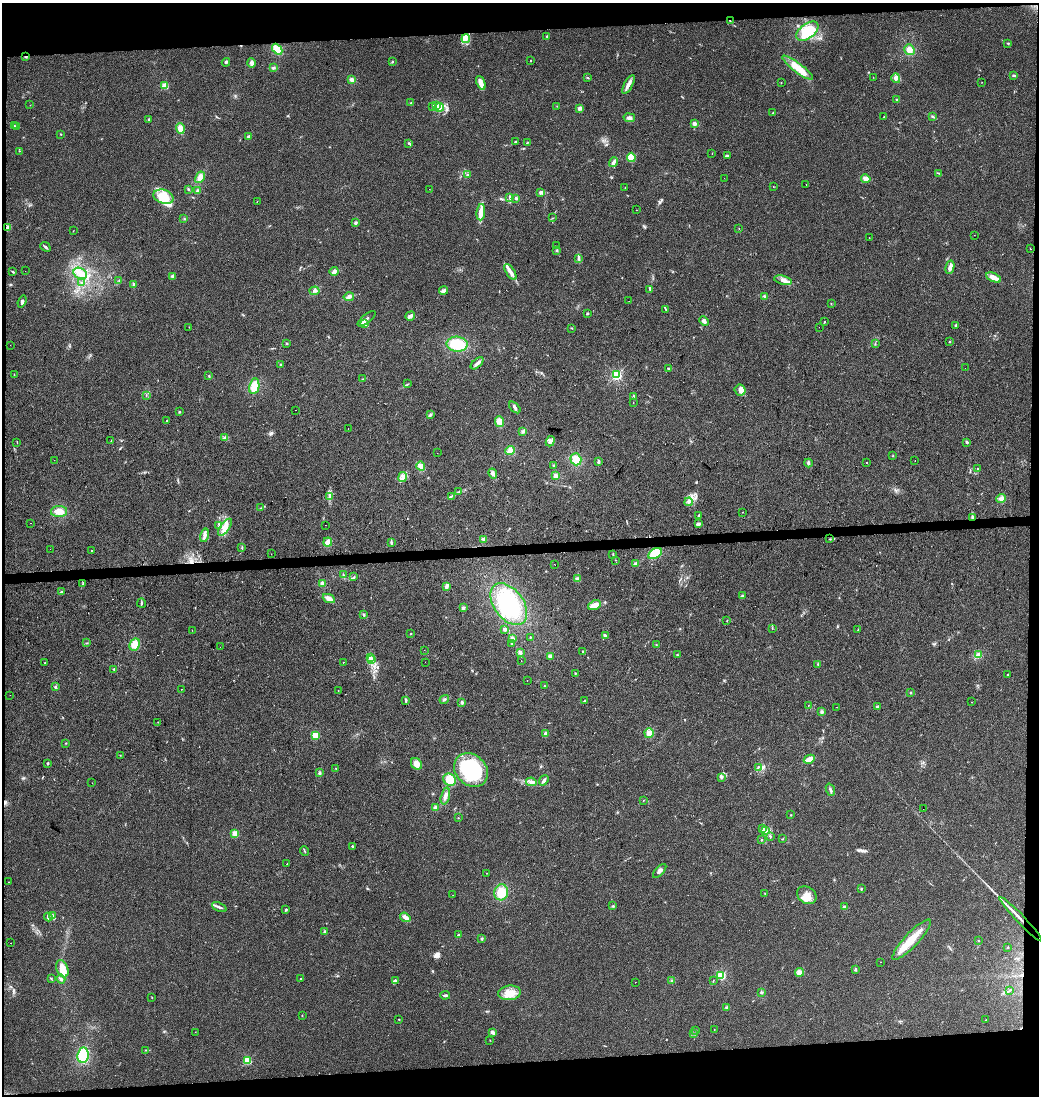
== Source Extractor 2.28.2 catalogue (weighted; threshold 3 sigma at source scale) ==
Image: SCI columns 6-4152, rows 18-4393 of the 4152 x 4411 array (HDU 1 of 3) = the unmasked area's bounding box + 8 px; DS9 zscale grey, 4 x 4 block average (1 PNG px = mean of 4 x 4 image px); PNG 1041 x 1098 px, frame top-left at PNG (2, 3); each listed source drawn as its Kron ellipse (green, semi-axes under 4 px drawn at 4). Shown black and unused: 8% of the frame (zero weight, under 2 of 3 exposures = <1% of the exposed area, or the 3 px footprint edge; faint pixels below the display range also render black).
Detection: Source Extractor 2.28.2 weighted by HDU 2 'WHT'. Background 0.0538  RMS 0.007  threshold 0.0317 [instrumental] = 3 sigma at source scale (4.5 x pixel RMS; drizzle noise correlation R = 1.50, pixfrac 1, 0.0396/0.0396 arcsec/px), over >= 5 px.
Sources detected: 368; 2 too faint to see at this stretch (4 x 4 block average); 2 inside a brighter object's white glare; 7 cosmic-ray / hot-pixel residue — neither listed nor drawn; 5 coinciding with a brighter row at this scale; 16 inside a brighter listed object's ellipse — not listed separately; the other 336 listed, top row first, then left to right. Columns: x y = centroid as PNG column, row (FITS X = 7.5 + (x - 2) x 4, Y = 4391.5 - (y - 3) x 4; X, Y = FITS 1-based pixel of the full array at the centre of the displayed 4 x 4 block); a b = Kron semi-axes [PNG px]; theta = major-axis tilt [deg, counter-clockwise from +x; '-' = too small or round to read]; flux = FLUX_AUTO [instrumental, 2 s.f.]
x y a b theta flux
730 21 2 2 - 1.9
807 31 13 7 37 120
547 36 2 2 - 3.5
466 39 4 3 - 14
1008 43 3 2 - 3.3
277 49 6 4 -48 44
909 50 6 5 - 26
26 56 3 2 - 4.4
392 61 3 2 - 3.7
530 61 2 2 - 1.4
226 62 4 2 - 6.6
252 63 4 3 - 16
273 68 3 2 - 6.7
798 68 19 4 -37 78
1013 75 3 2 - 5.6
873 77 2 2 - 1
588 78 2 2 - 1.7
896 78 5 3 - 13
352 80 4 3 - 15
481 83 7 3 -69 19
781 83 2 2 - 1.4
982 83 2 2 - 0.88
628 84 10 3 61 21
165 86 2 2 - 200
897 99 2 2 - 3.3
411 103 2 2 - 3.2
30 105 2 2 - 0.91
437 105 2 2 - 3.6
432 106 2 2 - 2
557 106 2 2 - 1.8
439 107 4 3 - 11
580 108 3 3 - 11
773 113 2 2 - 2.4
884 117 2 2 - 1.6
933 117 2 2 - 3.3
629 118 6 3 -9 13
149 119 2 2 - 3.5
694 123 3 2 - 13
14 125 3 2 - 2.3
16 127 2 2 - 8.4
180 129 5 4 - 28
61 134 2 2 - 1.3
249 136 3 3 - 6.9
515 142 2 2 - 15
409 143 2 2 - 3.4
527 143 2 2 - 2.1
19 151 2 2 - 1.7
712 153 2 2 - 1.1
727 155 4 2 - 4.5
631 157 4 4 - 64
614 162 5 3 - 13
939 173 3 2 - 2.9
467 175 2 2 - 2.2
200 177 6 4 60 24
724 178 2 2 - 0.58
866 179 5 4 - 16
806 185 2 2 - 3.2
773 186 2 2 - 1.3
625 188 2 2 - 1.7
188 189 3 2 - 3.8
430 189 2 2 - 0.7
197 191 3 2 - 5.6
540 192 4 3 - 8
163 197 10 7 -16 92
510 198 3 3 - 6
516 198 3 2 - 11
257 202 2 2 - 1.4
636 210 2 2 - 0.91
481 212 8 3 84 49
553 218 2 2 - 1.2
184 219 2 2 - 2.2
355 223 3 2 - 7.5
7 227 4 3 - 14
739 228 2 2 - 1
73 231 2 2 - 1.2
974 235 2 2 - 0.64
869 238 2 2 - 1.7
556 246 2 2 - 1.1
45 247 5 2 - 5.9
1030 249 2 2 - 1.3
557 251 2 2 - 4
579 259 3 2 - 3.1
950 267 7 3 78 26
25 271 2 2 - 0.62
334 271 4 3 - 14
13 272 2 2 - 4
510 272 9 3 -57 19
80 273 7 5 -30 27
173 276 2 2 - 40
994 277 8 3 -26 30
119 280 2 2 - 1.7
783 280 9 4 -14 19
81 283 3 2 - 3.3
134 284 3 3 - 6.4
650 289 3 2 - 4.6
315 291 5 3 - 8
444 291 4 2 - 17
349 297 5 4 - 13
765 297 3 2 - 4.3
629 301 2 2 - 3.3
22 302 6 3 70 9.2
831 304 2 2 - 1.1
666 310 2 2 - 1.2
587 314 2 2 - 6.1
410 316 5 2 - 15
366 319 11 2 39 11
704 321 5 3 - 13
824 322 2 2 - 2.4
364 324 2 2 - 84
956 325 3 2 - 5
189 327 2 2 - 1.1
819 327 2 2 - 4.1
572 328 2 2 - 1.9
950 342 2 2 - 1.9
287 343 3 2 - 3
457 344 11 7 -4 100
875 344 2 2 - 3.1
10 345 2 2 - 0.78
477 363 8 3 42 13
281 365 3 2 - 3.3
669 368 4 2 - 6.6
965 368 2 2 - 0.86
14 374 2 2 - 1.1
616 375 2 2 - 610
209 376 2 2 - 2.3
363 379 3 2 - 2.5
408 384 2 2 - 1.7
254 386 8 5 80 59
740 390 6 5 - 18
146 395 2 2 - 1.5
633 396 2 2 - 3
633 402 2 2 - 0.96
515 407 7 3 -44 9.3
296 410 2 2 - 3.8
179 412 2 2 - 10
430 415 3 3 - 5.3
166 421 3 2 - 2.3
499 422 5 4 - 29
348 429 2 2 - 4.1
523 431 3 3 - 6.9
224 437 2 2 - 1.5
111 440 2 2 - 1.2
550 441 5 4 - 13
17 442 2 2 - 2.2
967 442 3 2 - 5.7
510 450 5 4 - 16
437 453 2 2 - 4.1
893 456 2 2 - 1.7
576 459 6 5 - 40
54 460 2 2 - 0.61
598 461 4 2 - 6.1
915 461 2 2 - 1.4
866 462 2 2 - 1.9
808 463 4 2 - 7.8
421 466 4 4 - 22
554 466 2 2 - 2.6
977 469 2 2 - 1.5
493 473 5 3 - 14
556 476 3 3 - 16
403 477 5 3 - 12
459 491 2 2 - 2.3
329 496 2 2 - 2.5
452 496 4 2 - 5.2
1001 499 5 4 - 15
689 502 4 3 - 7.7
261 508 2 2 - 2.2
59 511 8 5 0 39
742 512 2 2 - 1.6
699 516 3 2 - 4.3
973 517 3 2 - 5.2
31 523 2 2 - 2.2
699 524 4 2 - 6.7
325 525 2 2 - 0.5
219 526 2 2 - 1.7
225 527 10 4 54 28
204 535 7 3 74 12
483 539 4 3 - 9
830 539 2 2 - 1.9
328 542 4 3 - 23
392 543 4 2 - 4.1
242 548 3 2 - 2.9
50 549 2 2 - 1.6
91 550 2 2 - 2
271 554 2 2 - 0.97
613 554 4 2 - 3.5
655 554 7 4 31 88
615 560 2 2 - 1.2
636 564 3 3 - 11
555 565 2 2 - 0.86
344 575 3 2 - 2.5
354 577 3 2 - 2.6
577 579 3 3 - 11
83 583 4 2 - 3.9
322 584 3 3 - 13
447 587 2 2 - 3.7
61 592 3 2 - 4.1
742 596 3 2 - 7.2
329 599 6 3 -23 24
142 603 4 2 - 4.8
509 604 24 14 -53 310
594 605 7 4 22 32
463 608 3 3 - 8.9
364 615 2 2 - 3.2
727 621 2 2 - 1.5
772 628 3 2 - 2.1
505 629 3 2 - 9.3
192 630 2 2 - 0.96
858 630 2 2 - 2.2
410 634 2 2 - 2
605 635 3 2 - 8.7
530 637 2 2 - 3.1
512 638 4 3 - 8
87 643 2 2 - 1.1
512 643 2 2 - 3.9
656 644 2 2 - 1.7
135 645 6 5 - 38
220 647 2 2 - 1.4
424 650 2 2 - 1.8
582 651 2 2 - 1.6
520 652 3 3 - 7.8
677 655 2 2 - 2.9
979 655 4 4 - 24
550 656 3 3 - 13
371 657 3 2 - 4.1
371 660 3 2 - 4.8
521 660 2 2 - 0.6
343 662 2 2 - 1.3
425 662 2 2 - 1.7
45 663 2 2 - 4.1
818 665 2 2 - 1.9
114 669 2 2 - 4.7
575 673 2 2 - 2.6
1008 675 3 2 - 3.5
527 681 2 2 - 1.2
545 686 2 2 - 2.5
55 687 3 2 - 5.6
181 689 2 2 - 1.3
338 691 2 2 - 1.4
911 693 2 2 - 2
10 695 2 2 - 0.9
444 699 5 2 - 6
406 700 4 2 - 6.9
585 701 3 2 - 6.5
462 702 3 3 - 6.9
972 702 2 2 - 0.69
808 705 2 2 - 1.2
877 706 3 2 - 3.8
836 707 2 2 - 0.85
822 712 3 3 - 7.1
158 722 2 2 - 1.3
649 733 5 4 - 27
545 734 4 2 - 13
315 735 2 2 - 170
66 743 2 2 - 2.4
120 755 2 2 - 1.1
809 759 6 4 29 30
48 764 4 2 - 4.1
416 764 6 5 - 29
758 767 3 2 - 4
336 769 2 2 - 3.1
471 770 18 15 -42 340
320 773 3 3 - 7.4
721 777 4 3 - 6.8
450 780 7 6 - 51
544 780 6 2 50 13
531 782 5 4 - 16
92 783 2 2 - 0.78
830 790 6 2 -69 8.3
445 796 9 3 75 18
643 801 2 2 - 1.6
435 808 4 3 - 9.4
923 809 2 2 - 3.8
791 815 2 2 - 2.2
458 818 2 2 - 1.6
762 829 3 2 - 3.3
766 831 2 2 - 3
235 833 4 4 - 17
770 836 3 2 - 3.4
782 839 2 2 - 1.9
761 840 2 2 - 3.2
352 846 2 2 - 3.8
305 851 5 2 - 4
287 864 2 2 - 1.2
660 871 8 3 48 12
487 873 2 2 - 1
8 882 2 2 - 1.2
861 889 2 2 - 7.7
501 892 8 7 - 67
765 893 2 2 - 1.6
453 895 2 2 - 0.62
807 895 10 8 -32 42
613 906 3 2 - 3.6
219 907 8 2 -24 9.8
845 907 2 2 - 44
286 909 2 2 - 4.7
53 916 4 2 - 9.7
48 917 4 2 - 14
405 917 5 3 - 15
1021 919 30 2 -46 37
324 932 2 2 - 2.8
458 935 3 2 - 4.6
482 938 3 2 - 2.7
912 940 27 7 47 100
978 941 2 2 - 1.6
11 943 2 2 - 2
1008 947 2 2 - 6.2
880 962 2 2 - 0.76
62 969 9 6 -69 43
855 969 3 2 - 6
799 972 4 4 - 17
721 975 2 2 - 380
51 979 2 2 - 2.3
61 979 4 3 - 7.7
300 979 2 2 - 4.1
395 980 4 2 - 5.5
672 981 3 2 - 4
713 981 2 2 - 1.3
635 982 2 2 - 0.76
1010 990 2 2 - 2.7
761 992 3 2 - 4.1
510 993 11 7 6 61
445 995 5 2 - 7.3
152 998 2 2 - 2
727 1007 3 3 - 5.7
302 1016 2 2 - 1.8
399 1019 2 2 - 1.6
986 1020 2 2 - 2
714 1029 2 2 - 1
696 1030 2 2 - 1.3
195 1032 2 2 - 6.6
492 1032 3 2 - 17
694 1034 3 2 - 3.9
490 1040 2 2 - 1.3
145 1050 2 2 - 1.8
83 1055 8 5 81 110
247 1060 2 2 - 260
Overlapping masked pixels (flux is a lower limit): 5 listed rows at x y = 730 21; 26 56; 7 227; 973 517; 1021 919
Diffuse or blended objects may show on this block-average render without a row.